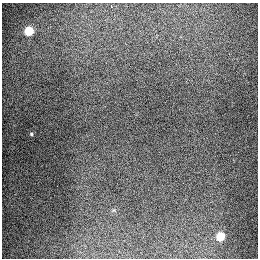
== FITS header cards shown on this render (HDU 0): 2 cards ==
NAXIS1  =                  256
NAXIS2  =                  256

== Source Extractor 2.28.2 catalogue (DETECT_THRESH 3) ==
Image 256 x 256 px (HDU 0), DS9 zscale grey, 1 PNG px = 1 image px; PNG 260 x 260 px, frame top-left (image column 1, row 256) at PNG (2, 3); no overlay
Background 1300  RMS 27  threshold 79.6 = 3 sigma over >= 5 px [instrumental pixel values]
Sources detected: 4; all 4 listed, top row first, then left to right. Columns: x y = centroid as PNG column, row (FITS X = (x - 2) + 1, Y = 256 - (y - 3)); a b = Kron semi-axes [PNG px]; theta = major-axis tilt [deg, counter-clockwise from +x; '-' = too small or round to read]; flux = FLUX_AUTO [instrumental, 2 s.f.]
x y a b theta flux
111 6 4 2 - 8800
29 31 5 5 - 92000
31 134 4 4 - 2300
220 236 5 5 - 68000